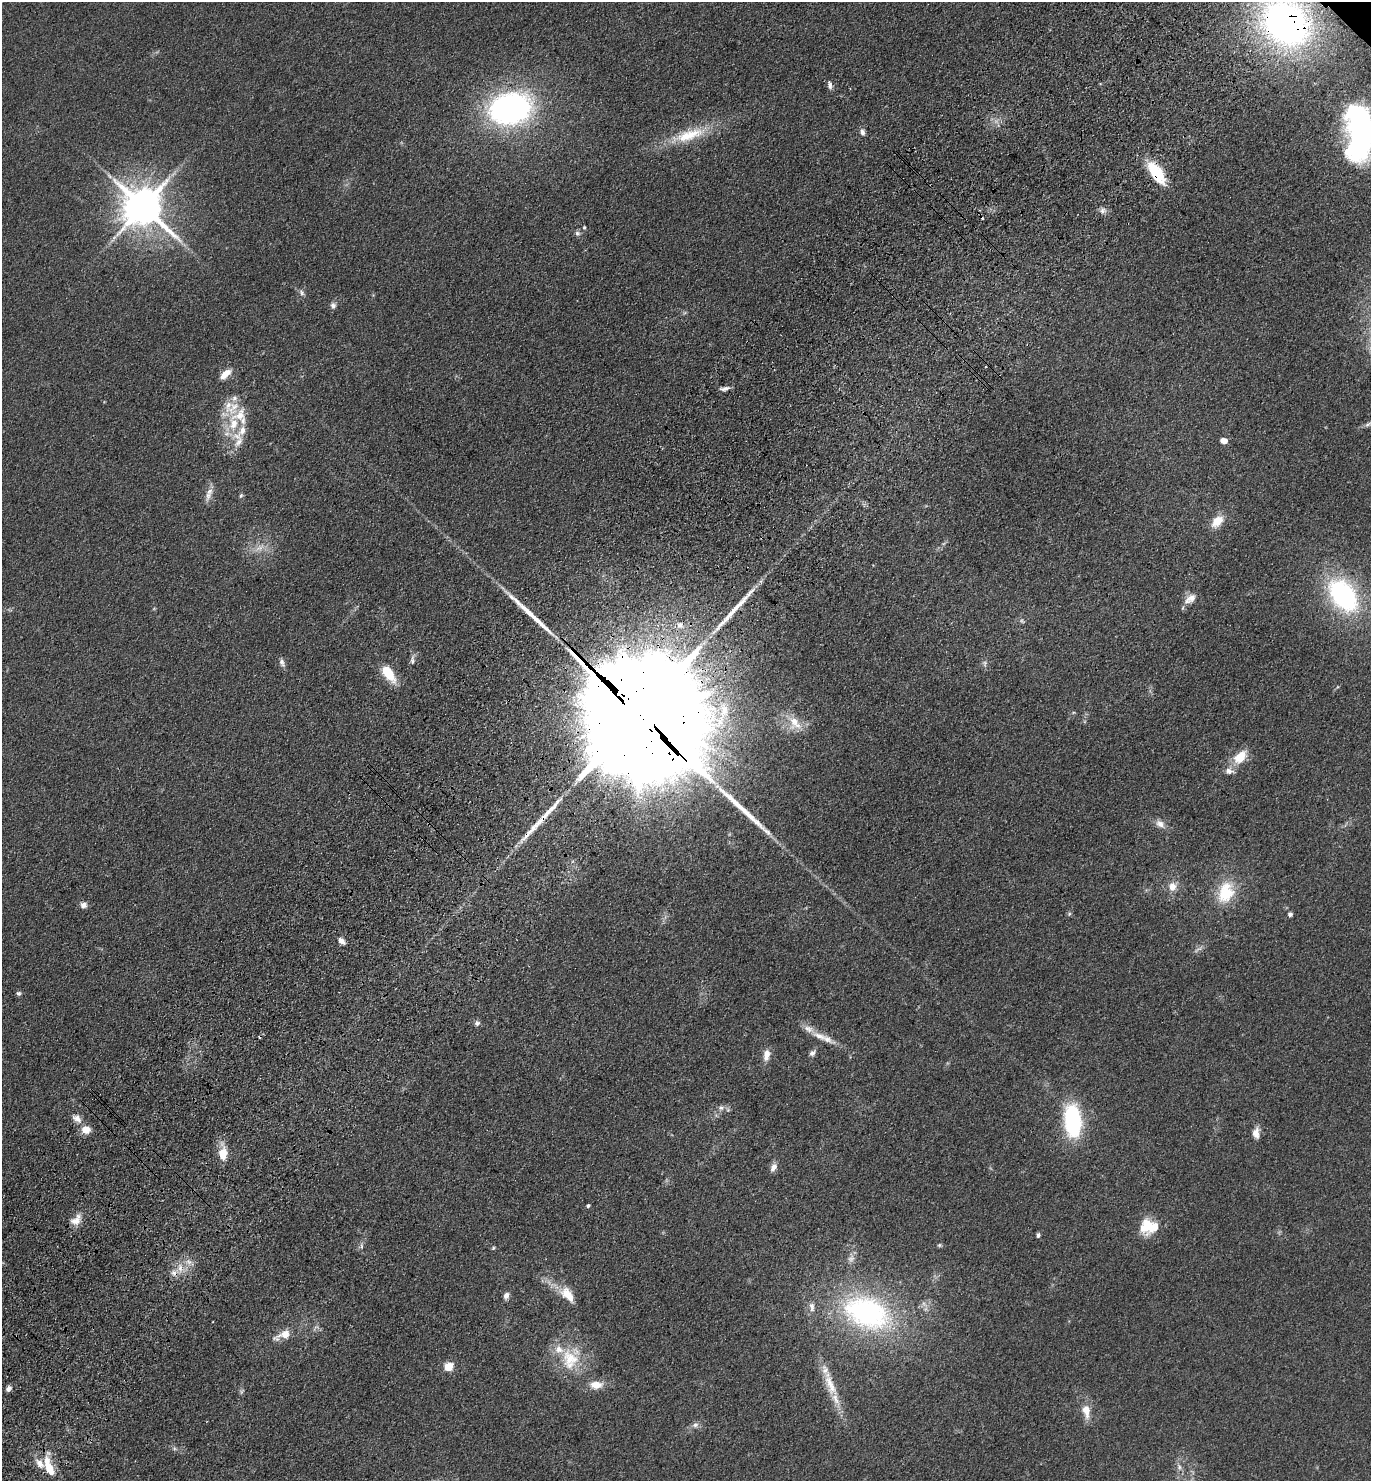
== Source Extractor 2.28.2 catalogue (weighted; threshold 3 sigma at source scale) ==
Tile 7 of 4 x 4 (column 3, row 2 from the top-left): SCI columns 3125-4493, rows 3049-4527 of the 6108 x 6096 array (HDU 1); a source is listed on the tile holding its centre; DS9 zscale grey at full resolution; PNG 1373 x 1483 px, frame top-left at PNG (2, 2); no overlay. Shown black and unused: <1% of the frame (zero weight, under 3 of 4 exposures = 6% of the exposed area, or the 3 px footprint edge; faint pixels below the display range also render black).
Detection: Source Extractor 2.28.2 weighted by HDU 2 'WHT'; one run over the whole footprint, this tile lists its part. Background 0.167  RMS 0.0091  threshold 0.0411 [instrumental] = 3 sigma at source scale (4.5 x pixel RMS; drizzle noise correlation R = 1.50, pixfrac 1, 0.05/0.05 arcsec/px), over >= 5 px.
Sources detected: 100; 1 too faint to see at this stretch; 2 inside a brighter object's white glare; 4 cosmic-ray / hot-pixel residue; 4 long thin detections or spike segments (spike, bleed or trail) — not listed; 12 inside a brighter listed object's ellipse — not listed separately; the other 77 listed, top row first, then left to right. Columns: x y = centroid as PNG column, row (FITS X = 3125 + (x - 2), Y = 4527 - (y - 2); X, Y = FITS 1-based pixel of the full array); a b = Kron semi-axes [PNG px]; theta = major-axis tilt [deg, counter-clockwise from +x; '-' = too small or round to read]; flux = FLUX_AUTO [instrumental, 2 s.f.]
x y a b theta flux
1286 23 43 35 -43 370
830 85 10 5 -80 3.2
510 109 40 30 12 250
862 132 8 6 -75 3.3
1361 134 48 22 84 220
689 135 47 15 17 37
1158 172 32 16 -67 33
143 207 13 11 -39 3100
1103 210 8 7 - 3.6
584 227 5 4 - 1.2
577 233 7 6 - 2.4
302 293 9 5 -56 2.7
333 305 9 7 -88 3.3
225 374 16 7 40 9.3
724 388 12 5 10 3.6
233 424 28 13 -88 33
1368 424 14 5 28 3.6
1224 441 6 5 - 9.5
208 495 16 8 71 6.9
241 495 7 5 73 1.7
1217 521 17 11 47 13
259 548 11 7 19 5.8
1343 595 33 21 -53 150
1191 598 14 11 41 7.9
680 625 9 8 - 4.7
412 660 14 5 84 3.5
282 662 11 6 -68 3.6
985 663 7 4 -72 1.9
388 673 23 10 -55 22
640 715 50 31 -47 58000
795 722 25 10 -46 14
1240 757 16 10 45 20
1229 771 12 9 -3 5.6
1160 824 14 9 -28 6.4
1172 886 10 9 - 8.5
1226 893 25 18 71 37
83 905 8 7 - 4.2
1069 914 6 4 47 1.3
1290 914 5 5 - 2.9
341 941 9 6 -46 4.5
1198 949 14 4 26 2.7
18 993 6 5 - 2.1
477 1023 7 6 - 2.9
820 1036 24 9 -22 12
812 1053 9 6 41 3.1
766 1055 14 8 80 8.2
721 1108 8 7 - 3.5
77 1118 13 9 -41 6.8
1073 1121 29 14 -85 110
85 1130 10 8 -8 11
1256 1133 13 8 88 7.2
223 1154 14 10 86 15
773 1167 11 7 59 4.9
588 1206 4 4 - 1.9
76 1220 17 10 45 9.2
1148 1224 24 14 -71 19
1038 1235 6 4 88 2
939 1245 6 5 - 1.3
361 1246 8 4 -82 2
493 1248 5 4 - 1.1
851 1259 11 8 58 4.7
189 1262 9 5 -31 3.7
180 1267 11 7 -84 6.5
567 1295 23 12 -51 17
506 1296 8 6 63 4.1
867 1313 67 42 -21 180
284 1335 22 9 21 14
570 1358 29 23 -37 38
448 1367 5 5 - 39
830 1384 45 12 -69 26
596 1385 17 10 1 11
9 1389 7 6 - 3
242 1392 8 4 55 1.5
1086 1411 19 10 -81 12
695 1425 9 7 12 3.6
49 1466 29 10 -70 21
1179 1467 7 4 -89 2.1
Overlapping masked pixels (flux is a lower limit): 3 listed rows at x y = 1286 23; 1158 172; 640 715
Isophote crosses this tile's border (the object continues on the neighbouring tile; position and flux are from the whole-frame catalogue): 3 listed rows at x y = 1286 23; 1361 134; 1368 424